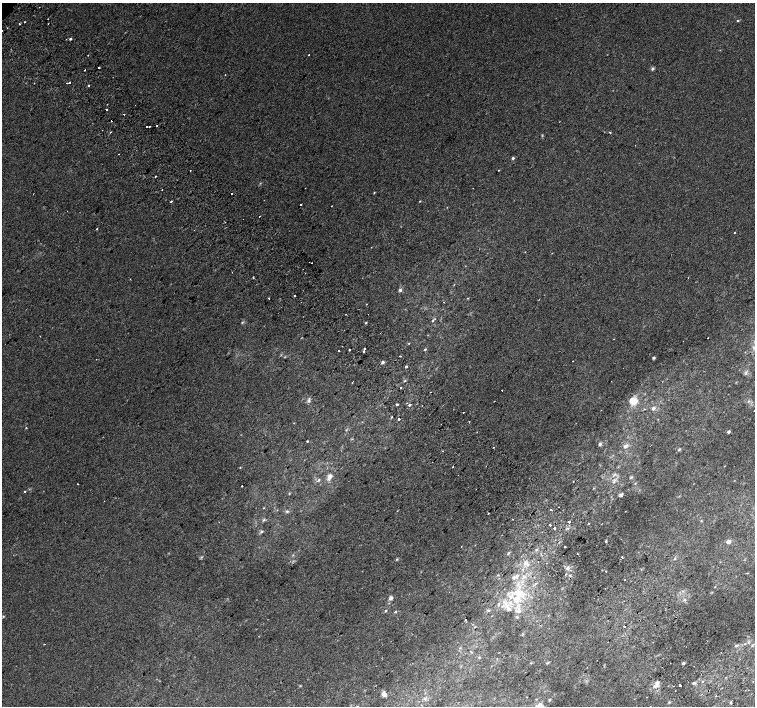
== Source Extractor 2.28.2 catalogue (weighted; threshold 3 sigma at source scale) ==
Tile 6 of 4 x 4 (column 2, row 2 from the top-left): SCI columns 1543-3048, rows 3071-4477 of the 6092 x 6075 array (HDU 1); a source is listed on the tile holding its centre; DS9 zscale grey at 2 x 2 block average (1 PNG px = mean of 2 x 2 image px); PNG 757 x 708 px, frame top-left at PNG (2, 3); no overlay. Shown black and unused: <1% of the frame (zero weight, under 2 of 3 exposures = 2% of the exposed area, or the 3 px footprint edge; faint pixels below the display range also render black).
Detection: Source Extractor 2.28.2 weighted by HDU 2 'WHT'; one run over the whole footprint, this tile lists its part. Background 0.00436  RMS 0.0038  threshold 0.017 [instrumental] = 3 sigma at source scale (4.5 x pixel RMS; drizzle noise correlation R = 1.50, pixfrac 1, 0.0396/0.0396 arcsec/px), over >= 5 px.
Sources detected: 180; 3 too faint to see at this stretch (2 x 2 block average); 11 cosmic-ray / hot-pixel residue — not listed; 4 inside a brighter listed object's ellipse — not listed separately; the other 162 listed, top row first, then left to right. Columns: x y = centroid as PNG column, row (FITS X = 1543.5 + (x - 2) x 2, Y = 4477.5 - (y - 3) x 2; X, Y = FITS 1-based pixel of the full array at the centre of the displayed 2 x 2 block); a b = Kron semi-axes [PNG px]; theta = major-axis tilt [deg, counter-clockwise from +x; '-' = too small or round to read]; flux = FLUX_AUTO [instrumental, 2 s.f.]
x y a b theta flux
738 21 3 3 - 0.66
24 22 2 2 - 1.7
19 24 2 2 - 1.7
48 24 2 2 - 0.4
2 30 2 2 - 1.1
309 55 2 2 - 0.76
99 67 2 2 - 2.7
652 69 4 4 - 1.5
85 70 2 2 - 3.7
225 75 2 2 - 0.38
69 82 2 2 - 2.5
67 83 2 2 - 2.5
88 85 2 2 - 1.2
106 109 2 2 - 4.3
124 114 2 2 - 3.3
112 121 2 2 - 1.9
147 127 2 2 - 2.5
110 132 2 2 - 0.68
610 132 2 2 - 0.87
118 154 2 2 - 1.2
513 158 3 3 - 1.2
498 170 2 2 - 0.42
155 176 2 2 - 1.5
374 192 3 2 - 0.57
232 194 2 2 - 1.6
420 201 2 2 - 0.49
171 202 2 2 - 1.1
301 205 2 2 - 2
331 206 2 2 - 0.31
67 211 2 2 - 0.39
259 216 2 2 - 2.4
243 219 2 2 - 0.83
97 229 2 2 - 0.55
734 232 2 2 - 1.3
309 262 2 2 - 0.5
311 263 2 2 - 1.9
253 277 2 2 - 0.97
400 290 4 4 - 1.7
295 295 2 2 - 2.5
269 298 2 2 - 1.6
468 298 3 2 - 0.43
433 321 3 2 - 0.85
366 323 3 2 - 0.62
708 338 2 2 - 0.91
409 343 3 2 - 0.42
342 346 2 2 - 0.34
364 348 2 2 - 13
425 349 3 3 - 0.88
349 350 2 2 - 3.9
339 351 2 2 - 2.8
364 352 2 2 - 2.3
654 358 4 3 - 0.97
96 359 2 2 - 0.29
572 361 2 2 - 0.75
383 362 4 3 - 1.8
406 367 2 2 - 6.2
746 372 5 3 - 1.4
404 381 4 2 - 0.81
352 382 3 2 - 0.41
400 387 2 2 - 1.8
502 390 2 2 - 0.96
309 400 8 3 88 1.9
633 401 8 7 - 12
749 401 4 3 - 1.1
397 404 2 2 - 3.3
410 405 2 2 - 4.6
422 406 2 2 - 0.73
653 408 5 4 - 2.2
754 411 2 2 - 0.34
463 412 2 2 - 0.66
392 417 2 2 - 0.88
399 419 2 2 - 11
658 419 2 2 - 0.32
469 421 2 2 - 0.38
441 424 2 2 - 1.1
26 428 2 2 - 0.56
346 430 3 3 - 0.67
477 432 2 2 - 0.34
729 432 3 3 - 2
307 441 3 2 - 0.71
600 444 4 4 - 1.6
625 446 6 4 30 3
493 447 2 2 - 0.4
679 449 4 3 - 1
443 451 2 2 - 4.8
240 467 3 2 - 0.44
453 467 2 2 - 1.2
330 477 8 5 69 4.3
631 477 4 3 - 1.3
319 480 4 2 - 0.88
573 481 2 2 - 0.26
614 481 9 4 68 3.2
77 484 2 2 - 0.54
242 486 2 2 - 1.2
25 491 2 2 - 0.7
289 494 3 2 - 0.49
621 495 4 4 - 2.4
264 508 3 2 - 0.39
551 510 2 2 - 13
287 511 4 3 - 1.1
488 513 2 2 - 0.72
513 519 2 2 - 0.36
264 520 4 3 - 1
219 522 2 2 - 0.3
569 522 2 2 - 4.1
589 523 3 2 - 0.43
550 525 3 2 - 2.1
554 528 2 2 - 11
568 528 5 2 - 0.84
261 531 4 3 - 1.4
606 541 2 2 - 0.79
728 542 4 4 - 3.3
461 546 2 2 - 0.53
565 547 2 2 - 2.8
508 553 4 3 - 0.89
578 553 2 2 - 2
622 557 2 2 - 1.7
397 559 4 3 - 0.84
675 559 4 3 - 0.95
538 562 2 2 - 0.32
525 563 8 5 37 3.6
567 568 5 3 - 1.8
606 571 2 2 - 0.54
565 574 2 2 - 1
498 575 3 2 - 0.6
517 576 6 3 51 1.8
524 577 5 2 - 1.5
535 584 3 2 - 0.83
715 587 2 2 - 0.4
518 593 20 8 -8 15
391 598 5 4 - 2.7
684 599 4 3 - 1
498 604 4 3 - 1.1
518 605 6 5 - 3.6
509 609 7 5 -31 3.3
489 610 4 2 - 0.92
386 611 3 2 - 0.96
518 611 6 5 - 3.1
395 612 4 2 - 0.98
3 616 3 3 - 0.72
517 617 4 3 - 1.1
465 620 2 2 - 3
624 626 2 2 - 2
44 644 2 2 - 0.44
745 644 3 2 - 0.53
752 645 5 2 - 1
736 646 4 3 - 1.4
460 648 3 2 - 0.52
479 657 4 3 - 0.76
531 663 3 2 - 0.51
547 663 6 2 25 0.77
683 663 3 3 - 1.2
753 681 2 2 - 0.47
702 682 2 2 - 1.9
693 683 5 3 - 1.4
657 684 11 6 58 4.5
680 685 2 2 - 33
384 694 5 5 - 4
716 696 2 2 - 0.69
425 699 4 3 - 1.3
669 702 4 2 - 0.62
540 704 8 5 -27 3.6
Isophote crosses this tile's border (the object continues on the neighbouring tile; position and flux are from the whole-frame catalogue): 2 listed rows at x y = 2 30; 754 411
Diffuse or blended objects may show on this block-average render without a row.